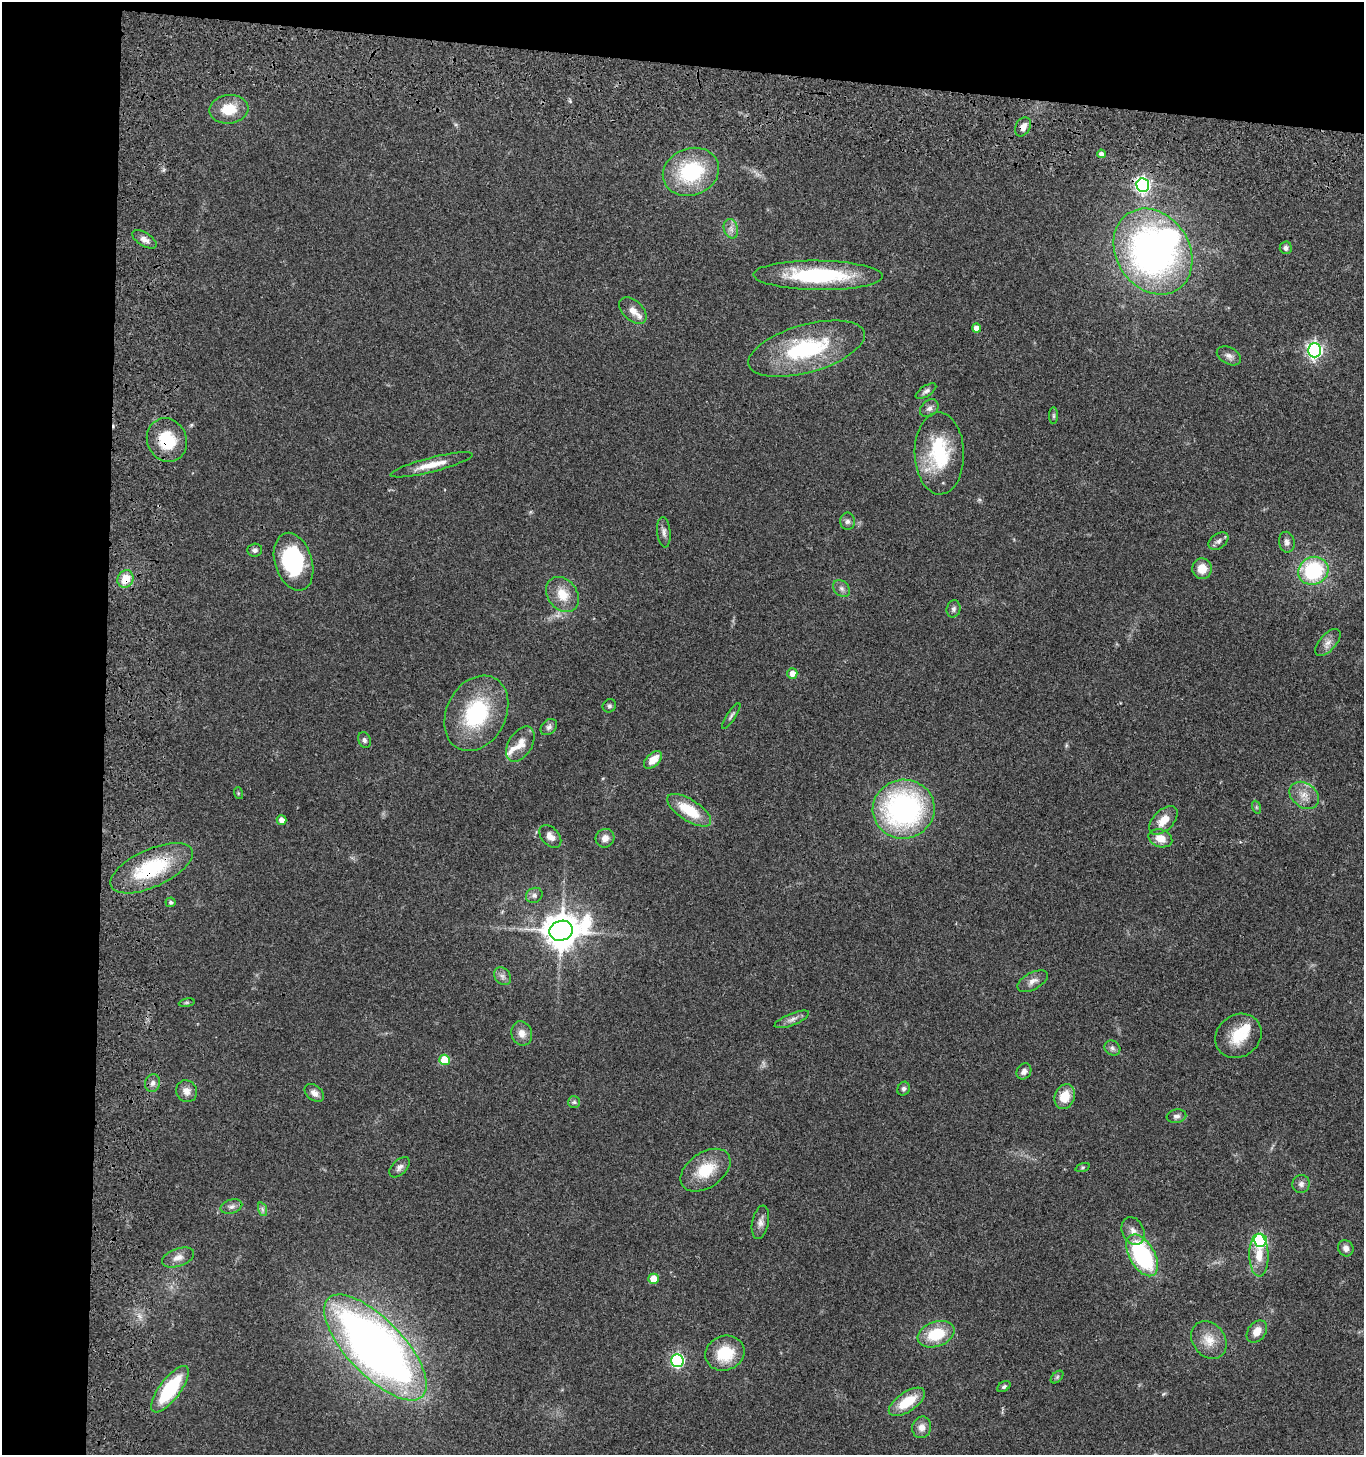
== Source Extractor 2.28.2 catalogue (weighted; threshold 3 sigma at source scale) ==
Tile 1 of 3 x 3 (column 1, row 1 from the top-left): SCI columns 251-1612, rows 3065-4517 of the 4678 x 4675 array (HDU 1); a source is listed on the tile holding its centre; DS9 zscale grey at full resolution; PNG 1366 x 1457 px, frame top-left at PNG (2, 2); each listed source drawn as its Kron ellipse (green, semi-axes under 4 px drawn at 4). Shown black and unused: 12% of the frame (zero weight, under 3 of 4 exposures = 13% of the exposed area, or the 3 px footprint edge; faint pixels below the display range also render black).
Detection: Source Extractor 2.28.2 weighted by HDU 2 'WHT'; one run over the whole footprint, this tile lists its part. Background 0.119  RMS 0.0069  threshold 0.0312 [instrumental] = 3 sigma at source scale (4.5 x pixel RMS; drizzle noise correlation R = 1.50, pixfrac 1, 0.05/0.05 arcsec/px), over >= 5 px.
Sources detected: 102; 2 inside a brighter object's white glare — neither listed nor drawn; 3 inside a brighter listed object's ellipse — not listed separately; the other 97 listed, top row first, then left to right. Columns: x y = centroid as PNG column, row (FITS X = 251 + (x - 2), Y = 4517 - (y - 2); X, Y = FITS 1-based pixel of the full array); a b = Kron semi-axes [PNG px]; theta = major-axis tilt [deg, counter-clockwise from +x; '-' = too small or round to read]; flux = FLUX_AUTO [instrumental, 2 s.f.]
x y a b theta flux
229 109 19 14 6 17
1023 127 10 7 60 4
1101 154 4 4 - 4
691 172 28 23 20 55
1143 185 7 6 - 180
731 229 10 7 -75 3.4
144 239 13 6 -32 4.1
1286 248 6 6 - 2.2
1153 252 45 36 -56 260
818 275 65 14 -1 65
633 311 16 10 -45 5.7
976 328 4 4 - 5.1
807 349 60 24 16 68
1314 350 7 6 - 190
1229 356 13 8 -28 3.7
926 391 11 5 32 2.2
929 408 10 7 42 2.8
1054 416 8 4 -90 1.3
167 440 22 19 -64 26
939 453 41 24 -89 48
431 465 42 7 14 12
847 521 9 7 89 2.4
664 532 15 6 -84 3.1
1218 541 11 7 36 2.8
1287 542 10 8 -81 3
255 550 7 6 - 2
294 562 30 18 -73 62
1202 569 10 9 - 9.4
1313 571 15 13 26 56
125 579 9 8 - 12
841 588 9 7 -45 2.7
562 595 19 14 -53 13
954 609 8 7 - 2.1
1328 642 16 8 48 4.7
792 673 5 5 - 5.7
609 706 7 6 - 1.5
476 713 40 29 63 59
731 716 15 4 56 1.9
549 727 9 7 43 2.6
364 740 8 6 -68 1.9
520 744 19 12 59 8.7
653 760 11 6 44 9.2
238 793 6 4 -73 0.78
1304 795 16 12 -37 8.1
1256 807 6 4 -71 1
904 809 31 29 11 150
689 810 25 10 -33 24
281 820 5 5 - 3.9
1163 820 17 10 45 10
550 836 13 8 -47 4.7
605 838 10 9 - 4.8
1160 838 12 8 -18 8.5
152 868 44 19 25 55
534 895 8 7 - 2.3
170 902 5 5 - 1.6
561 931 12 10 16 1700
502 976 9 7 -53 2.8
1033 981 17 8 28 4.5
187 1003 8 4 8 1.1
792 1019 18 6 22 3.8
522 1033 12 10 -72 5.7
1238 1036 24 21 37 21
1112 1048 8 7 - 2.3
445 1060 5 5 - 24
1024 1071 8 7 - 3.5
152 1083 9 7 72 3.1
904 1089 7 6 - 1.8
186 1091 11 10 - 5
314 1093 11 7 -39 3.8
1065 1097 13 10 68 13
574 1102 6 6 - 1.5
1176 1116 10 6 8 2.7
399 1167 12 7 45 3.3
1083 1167 7 3 19 0.92
706 1170 28 17 34 22
1301 1184 9 9 - 2.8
231 1207 11 6 17 2.8
262 1209 7 4 -71 1.5
760 1222 17 8 79 4.2
1133 1231 14 11 -68 5.3
1260 1240 6 6 - 90
1346 1248 8 7 - 3.1
1142 1255 23 12 -60 79
1259 1255 21 9 -89 12
178 1257 17 9 20 5.4
654 1279 5 5 - 15
1257 1331 12 8 53 7.3
936 1334 19 12 19 24
1209 1340 20 16 -52 12
375 1347 68 28 -46 530
725 1353 20 17 21 24
677 1360 6 6 - 110
1057 1377 7 4 46 1.4
1004 1386 7 4 32 1.4
170 1389 28 10 53 47
907 1402 21 9 34 19
922 1427 11 9 75 4.7
Overlapping masked pixels (flux is a lower limit): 4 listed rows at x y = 1023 127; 167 440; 125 579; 152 868